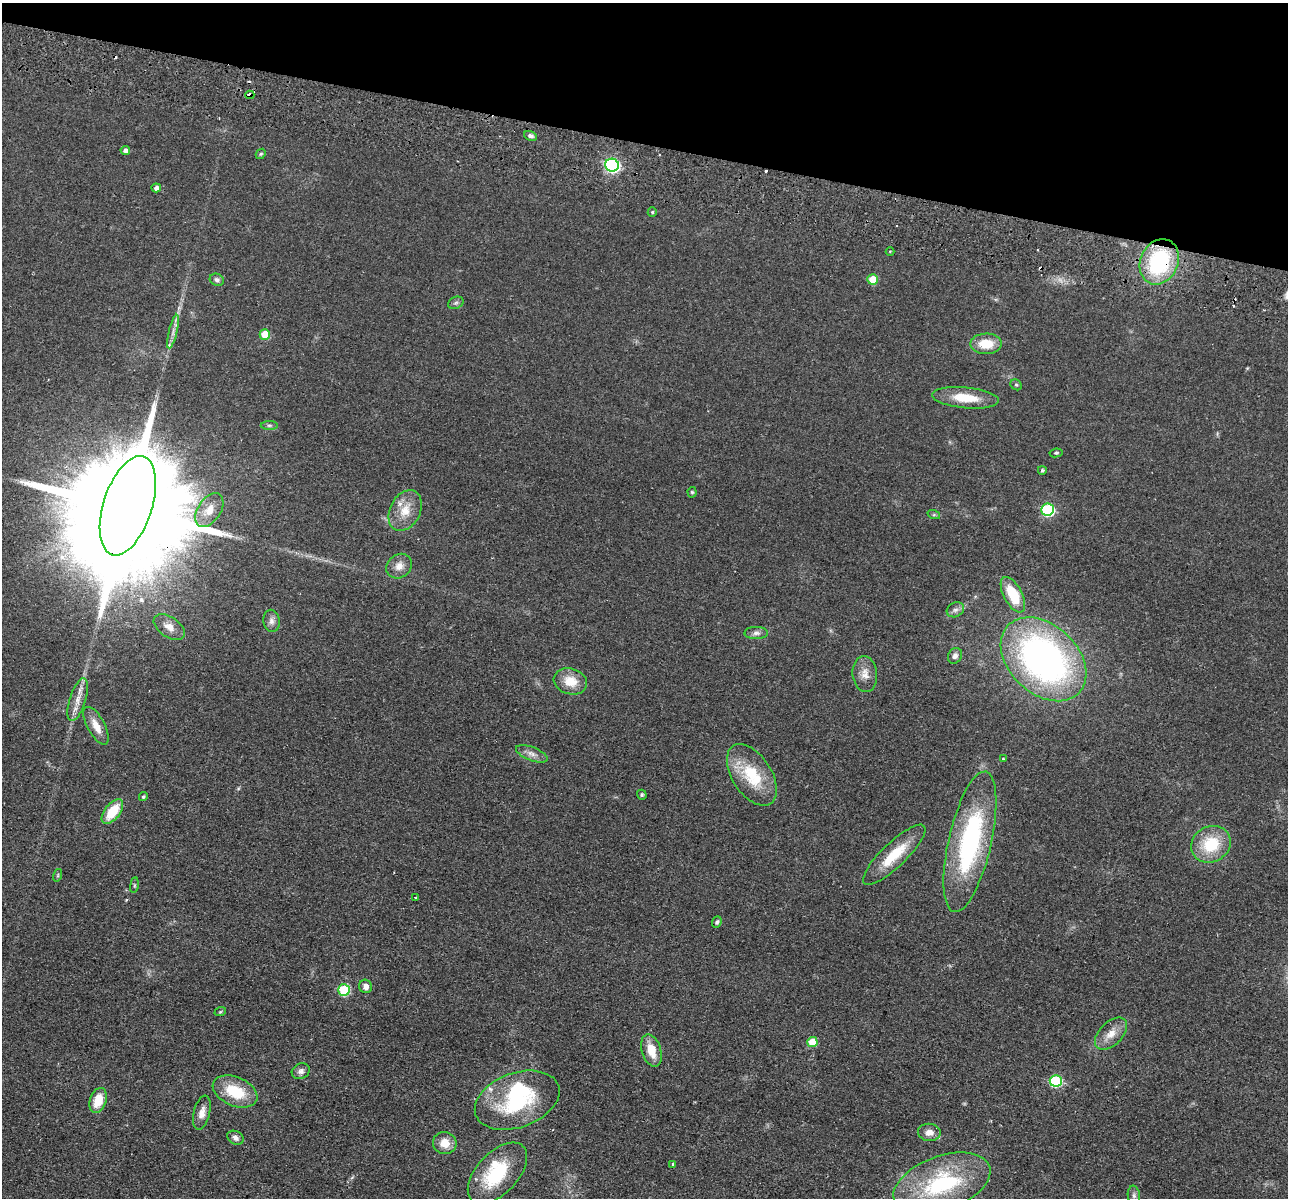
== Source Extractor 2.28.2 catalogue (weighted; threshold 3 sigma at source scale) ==
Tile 2 of 4 x 4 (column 2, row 1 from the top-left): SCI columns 1304-2589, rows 3775-4970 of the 5179 x 5279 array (HDU 1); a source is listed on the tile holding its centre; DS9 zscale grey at full resolution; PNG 1290 x 1200 px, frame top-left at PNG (2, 3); each listed source drawn as its Kron ellipse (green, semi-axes under 4 px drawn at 4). Shown black and unused: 12% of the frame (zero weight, under 2 of 3 exposures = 3% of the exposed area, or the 3 px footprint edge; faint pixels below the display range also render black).
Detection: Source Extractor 2.28.2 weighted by HDU 2 'WHT'; one run over the whole footprint, this tile lists its part. Background 0.0944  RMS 0.01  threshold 0.0453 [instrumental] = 3 sigma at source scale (4.5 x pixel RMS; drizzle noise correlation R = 1.50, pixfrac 1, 0.05/0.05 arcsec/px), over >= 5 px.
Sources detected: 77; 2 inside a brighter object's white glare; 4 cosmic-ray / hot-pixel residue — neither listed nor drawn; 1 inside a brighter listed object's ellipse — not listed separately; the other 70 listed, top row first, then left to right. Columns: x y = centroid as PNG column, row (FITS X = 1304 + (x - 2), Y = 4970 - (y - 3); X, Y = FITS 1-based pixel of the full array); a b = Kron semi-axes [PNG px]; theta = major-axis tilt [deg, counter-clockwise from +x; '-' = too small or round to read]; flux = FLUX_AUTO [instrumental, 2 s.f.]
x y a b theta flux
250 95 4 4 - 11
530 136 7 4 -22 2.9
125 150 5 4 - 3.6
261 154 5 4 - 1.3
612 165 7 6 - 200
156 188 5 4 - 4.1
652 212 4 4 - 1.3
890 251 4 3 - 0.81
1159 262 23 19 64 97
873 279 5 5 - 23
217 280 7 6 - 2.7
456 303 8 6 21 2.2
173 332 17 4 77 5.7
265 334 5 5 - 26
986 344 16 10 1 21
1016 385 6 5 - 1.6
965 398 33 10 -5 26
269 425 8 4 0 1.7
1056 453 6 4 8 1.4
1042 470 4 4 - 1.9
692 492 5 4 - 1.5
128 506 51 24 72 61000
209 510 19 11 56 13
405 510 22 15 62 19
1048 510 6 6 - 110
934 515 6 4 -18 1.5
399 566 13 11 38 8.8
1013 595 19 9 -62 31
955 610 9 7 28 3.8
271 621 11 8 -80 4.6
169 627 17 10 -34 9.2
756 633 11 6 1 3.9
955 656 8 6 60 3.5
1044 659 49 34 -43 370
865 674 18 12 -84 11
570 681 17 13 -16 18
78 700 22 8 72 11
96 726 21 8 -62 12
532 754 17 6 -21 6.2
1003 759 3 3 - 0.83
752 775 34 19 -57 45
642 795 5 4 - 1.5
143 797 4 4 - 1.7
112 812 14 7 52 28
970 842 72 21 77 160
1211 844 20 17 29 38
894 855 41 12 44 34
58 875 6 4 72 1.4
134 885 8 4 82 1.4
415 897 3 2 - 1.1
717 922 6 4 69 2.2
365 986 7 6 - 5.6
344 990 6 5 - 67
220 1012 6 3 19 1.2
1111 1034 19 11 45 13
812 1042 5 5 - 26
651 1050 17 9 -73 16
301 1071 9 7 25 4.1
1056 1081 6 5 - 86
235 1091 23 14 -23 36
98 1100 13 8 70 20
517 1100 44 27 20 93
202 1113 17 8 76 8.8
929 1132 11 8 -4 7.4
235 1138 8 6 -29 3.8
445 1143 12 11 - 13
673 1164 3 3 - 1.6
497 1173 37 20 47 57
942 1183 50 27 20 120
1134 1195 10 6 -83 3.2
Overlapping masked pixels (flux is a lower limit): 4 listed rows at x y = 250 95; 612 165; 1159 262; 128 506